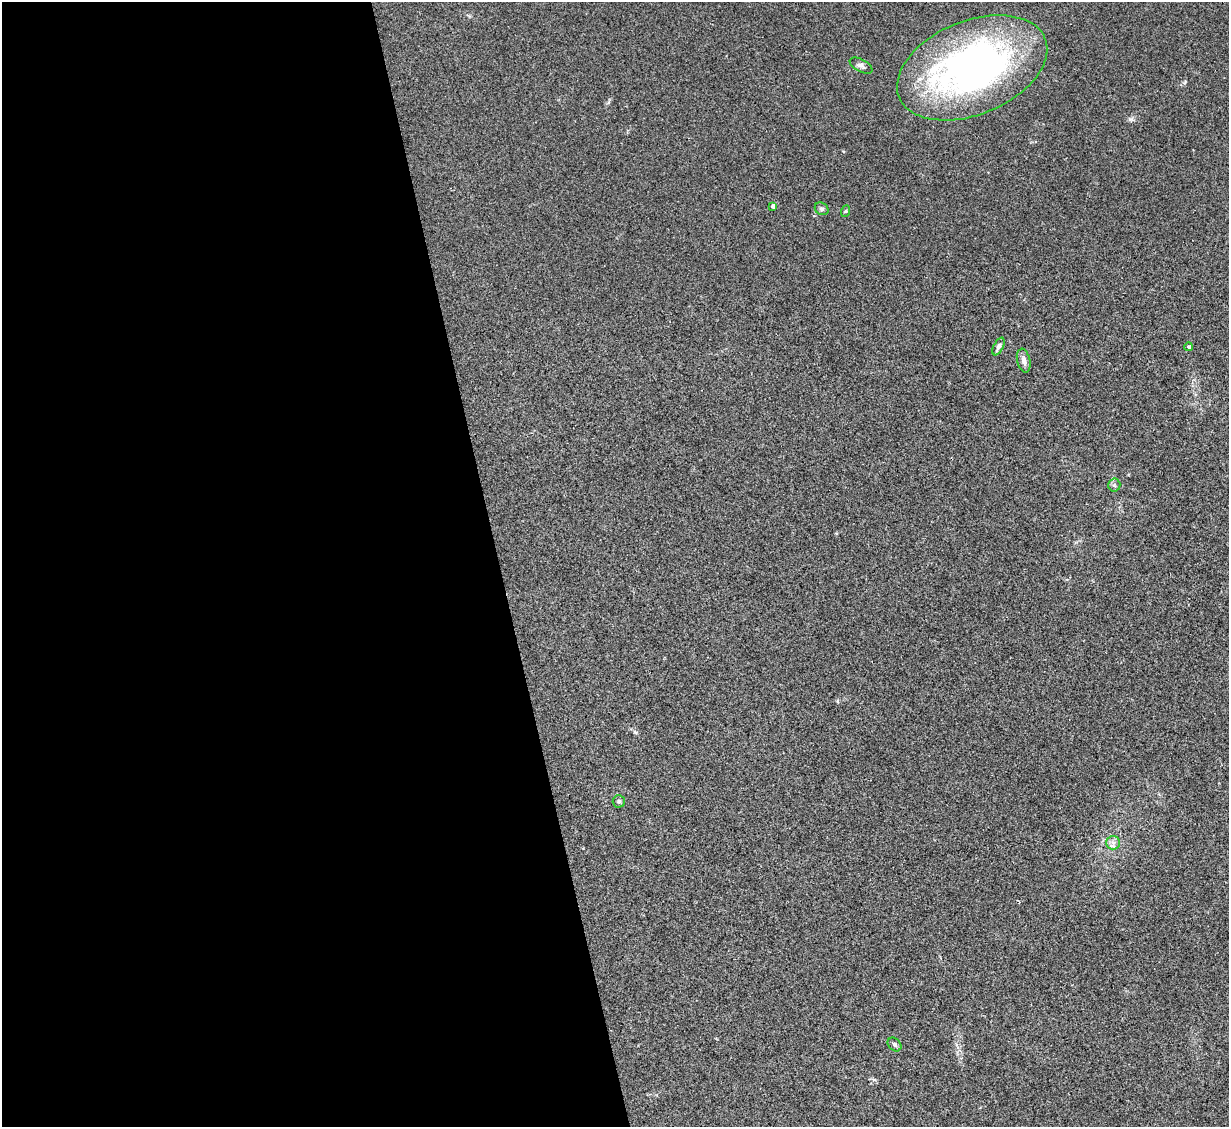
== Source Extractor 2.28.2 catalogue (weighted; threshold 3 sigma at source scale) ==
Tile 9 of 4 x 4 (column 1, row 3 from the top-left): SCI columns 1-1227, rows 1377-2501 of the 4909 x 4890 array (HDU 1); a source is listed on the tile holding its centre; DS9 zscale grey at full resolution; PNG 1231 x 1129 px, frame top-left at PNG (2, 2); each listed source drawn as its Kron ellipse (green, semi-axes under 4 px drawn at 4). Shown black and unused: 41% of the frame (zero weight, under 2 of 3 exposures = <1% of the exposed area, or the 3 px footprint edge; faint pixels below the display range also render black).
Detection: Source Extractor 2.28.2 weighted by HDU 2 'WHT'; one run over the whole footprint, this tile lists its part. Background 0.0906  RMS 0.0097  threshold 0.0434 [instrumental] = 3 sigma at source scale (4.5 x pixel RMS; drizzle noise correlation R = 1.50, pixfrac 1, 0.05/0.05 arcsec/px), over >= 5 px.
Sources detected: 12; all 12 listed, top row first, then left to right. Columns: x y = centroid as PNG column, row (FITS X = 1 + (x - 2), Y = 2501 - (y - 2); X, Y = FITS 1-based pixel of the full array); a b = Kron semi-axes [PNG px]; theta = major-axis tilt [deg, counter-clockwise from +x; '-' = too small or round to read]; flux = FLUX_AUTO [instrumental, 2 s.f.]
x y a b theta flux
861 66 12 6 -27 3.2
972 68 79 47 22 380
773 206 4 4 - 3.3
822 209 7 6 - 2.1
846 211 6 4 70 1.1
999 347 9 5 63 2.6
1189 347 4 4 - 1.4
1024 361 12 6 -77 4.7
1114 485 6 6 - 2.2
619 801 6 6 - 2.4
1113 843 7 6 - 3.8
895 1045 8 6 -45 2.1